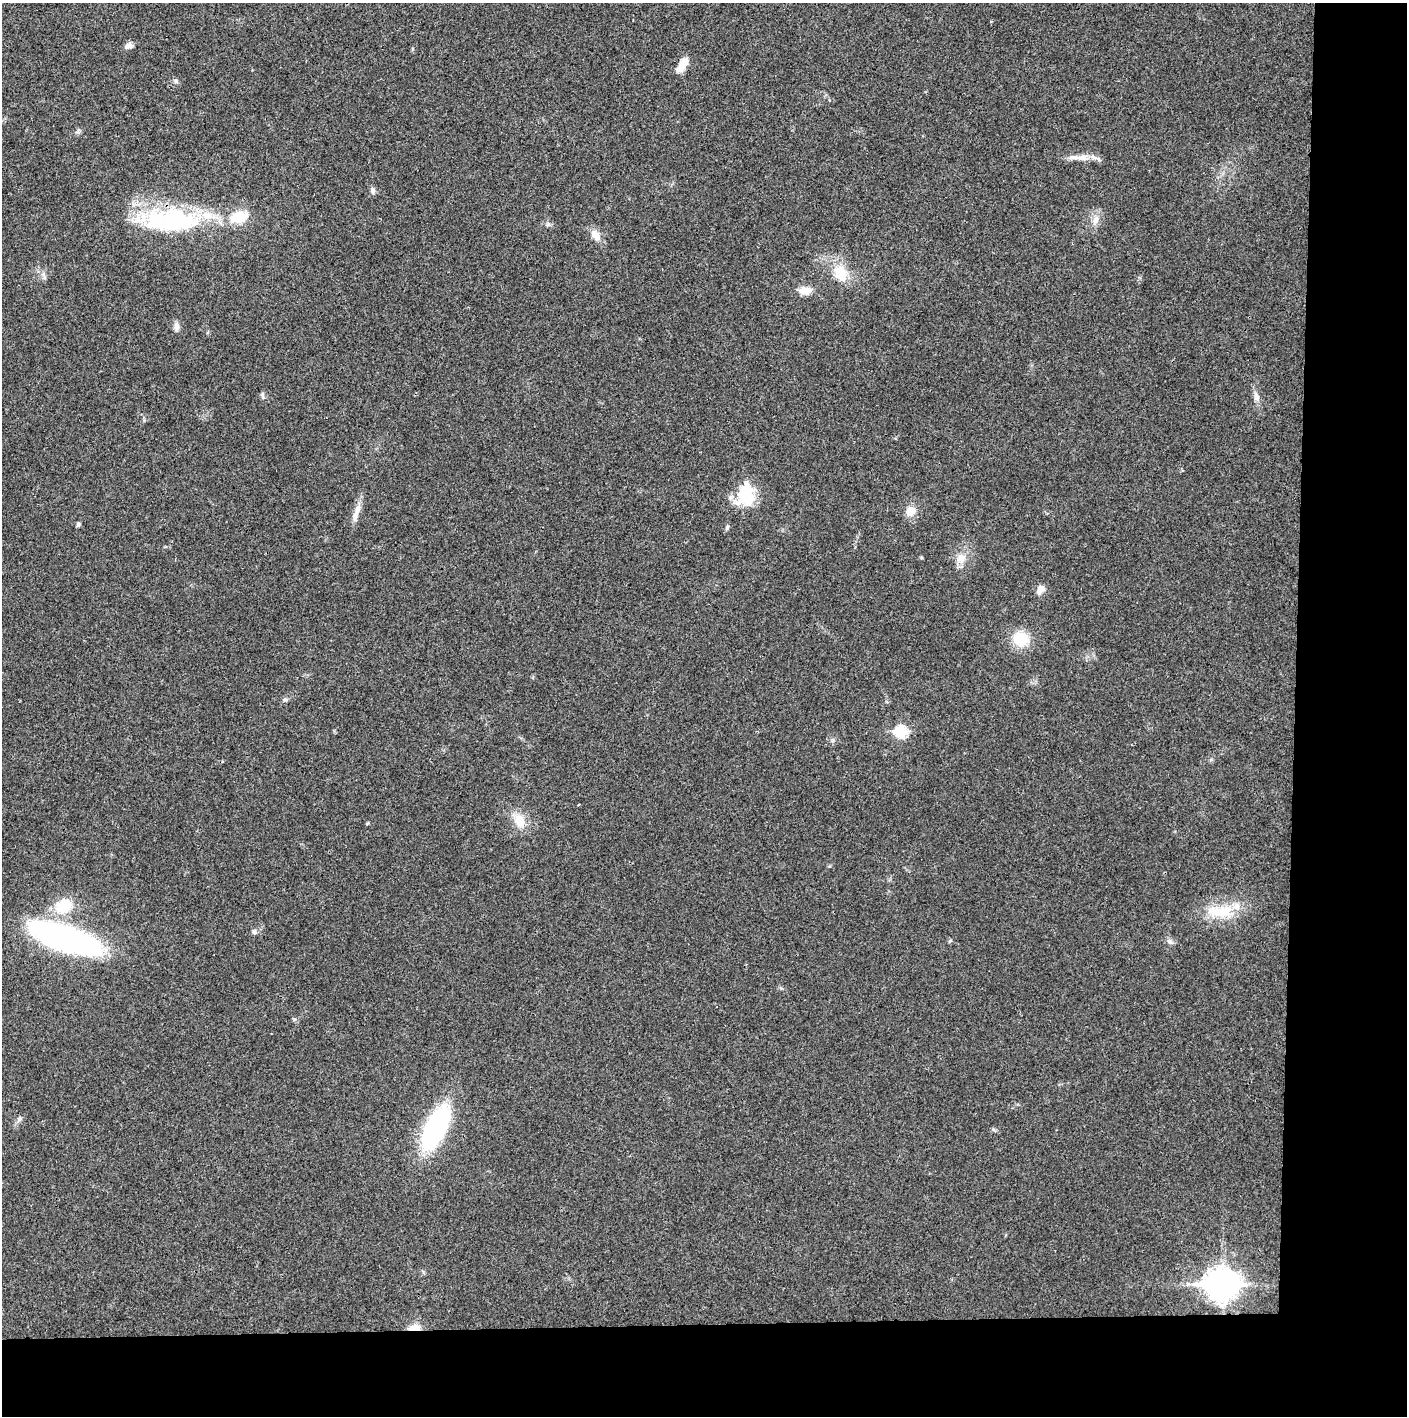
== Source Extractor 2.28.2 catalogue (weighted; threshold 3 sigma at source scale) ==
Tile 9 of 3 x 3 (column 3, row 3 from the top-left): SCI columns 2812-4216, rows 1-1414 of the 4221 x 4243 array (HDU 1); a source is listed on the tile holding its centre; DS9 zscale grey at full resolution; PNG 1409 x 1418 px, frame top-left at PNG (2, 3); no overlay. Shown black and unused: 14% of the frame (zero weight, under 3 of 4 exposures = <1% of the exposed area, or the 3 px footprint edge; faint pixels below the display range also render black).
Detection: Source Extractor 2.28.2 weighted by HDU 2 'WHT'; one run over the whole footprint, this tile lists its part. Background 0.0209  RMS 0.0041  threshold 0.0186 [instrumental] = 3 sigma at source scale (4.5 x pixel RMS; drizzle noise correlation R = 1.50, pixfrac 1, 0.05/0.05 arcsec/px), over >= 5 px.
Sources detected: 38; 4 inside a brighter listed object's ellipse — not listed separately; the other 34 listed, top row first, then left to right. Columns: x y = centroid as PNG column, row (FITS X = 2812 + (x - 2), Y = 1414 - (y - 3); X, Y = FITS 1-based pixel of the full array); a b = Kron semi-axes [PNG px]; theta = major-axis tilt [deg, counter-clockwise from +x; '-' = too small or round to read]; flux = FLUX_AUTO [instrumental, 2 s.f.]
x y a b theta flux
129 46 10 7 19 1.9
682 64 19 8 57 5.1
176 81 7 5 -49 0.8
1083 158 17 8 -3 3.9
373 190 10 6 -73 1.2
172 220 75 29 0 56
1095 221 11 8 55 2.4
548 225 6 4 19 0.72
595 235 17 9 -49 3.9
841 273 25 17 -64 10
44 277 7 4 58 0.88
805 290 15 9 3 4.7
176 326 11 6 -84 1.9
262 396 9 4 -80 0.88
1257 397 14 6 -67 2.1
745 495 24 20 -89 17
910 511 11 9 54 4.5
356 512 29 6 71 3.7
78 525 7 4 63 0.69
960 559 15 11 29 4
1040 589 11 8 57 2.9
1020 639 15 13 -17 13
901 732 7 6 - 35
520 821 14 11 -61 6.9
64 906 21 16 35 13
1220 911 39 14 1 14
254 932 6 6 - 0.98
64 937 58 18 -18 150
950 941 7 2 45 0.38
1170 942 7 4 0 0.94
19 1119 7 6 - 1.1
436 1128 39 16 63 73
1222 1285 12 10 1 600
414 1328 14 7 4 4.3
Overlapping masked pixels (flux is a lower limit): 1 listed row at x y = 414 1328
Unlisted compact peaks at least as high as the median listed source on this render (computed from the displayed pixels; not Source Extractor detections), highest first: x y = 285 700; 993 1129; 833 740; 367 823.